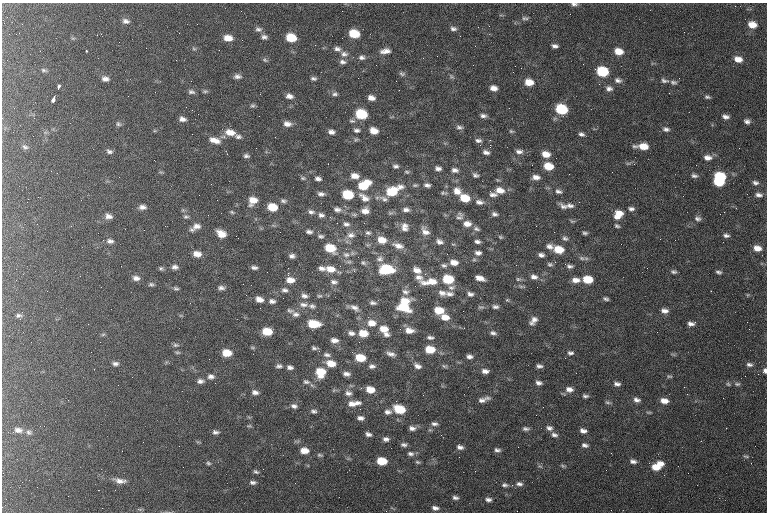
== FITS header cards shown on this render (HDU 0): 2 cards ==
NAXIS1  =                  765 / length of data axis 1
NAXIS2  =                  510 / length of data axis 2

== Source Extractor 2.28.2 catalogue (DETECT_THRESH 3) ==
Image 765 x 510 px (HDU 0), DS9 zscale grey, 1 PNG px = 1 image px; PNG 769 x 514 px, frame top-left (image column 1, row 510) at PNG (2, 3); no overlay
Background 213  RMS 9.5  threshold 28.4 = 3 sigma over >= 5 px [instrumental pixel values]
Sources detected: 355; all 355 listed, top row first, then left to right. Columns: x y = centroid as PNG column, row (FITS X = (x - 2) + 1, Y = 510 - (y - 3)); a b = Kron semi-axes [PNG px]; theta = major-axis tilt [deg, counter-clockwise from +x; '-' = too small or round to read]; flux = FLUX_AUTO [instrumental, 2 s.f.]
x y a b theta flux
574 4 8 4 -2 1700
342 11 2 2 - 310
525 18 9 5 -7 1500
126 21 9 6 -15 2600
22 24 2 2 - 450
197 24 2 2 - 270
752 25 9 7 -14 7100
258 29 9 6 -10 1900
453 29 9 6 -7 2100
684 32 2 2 - 1400
354 34 8 6 -13 17000
460 36 2 2 - 330
264 37 7 6 - 1900
228 38 9 6 -5 6200
291 38 8 6 -14 16000
555 46 6 4 -9 2000
146 48 2 2 - 1300
194 48 7 5 -30 1000
337 49 9 6 -11 2200
40 51 2 2 - 890
86 51 2 2 - 550
385 51 12 6 8 3900
618 51 9 6 -11 7200
344 54 10 7 -9 3000
362 57 8 6 -2 2000
423 58 3 2 - 790
738 59 9 6 -15 5200
265 60 7 5 -28 1000
342 62 9 6 -6 2200
473 65 2 2 - 440
521 68 2 2 - 610
43 70 7 5 -16 1100
602 71 8 7 - 33000
402 74 8 5 -10 1300
237 76 9 6 -2 2400
451 76 8 4 -36 1000
313 78 6 4 -3 1500
105 79 7 5 -3 2700
618 80 9 6 -13 2400
664 80 10 6 -13 1800
529 82 8 6 -12 8200
673 82 8 5 -8 1500
59 87 4 3 - 1300
493 88 7 5 -12 3900
609 88 9 7 -12 2600
205 91 7 4 9 1100
191 92 9 5 -13 1700
335 94 7 5 5 1500
289 96 8 5 -11 3100
707 97 7 4 -6 1200
371 98 7 5 -11 3500
53 99 6 3 70 3300
252 106 6 6 - 1200
561 109 8 7 - 35000
192 110 2 2 - 380
361 114 8 7 - 29000
483 116 7 5 -3 2000
725 117 6 4 -7 2300
182 119 7 5 -9 2800
352 121 9 5 -1 1300
747 121 5 4 - 1900
118 124 7 6 - 1200
287 124 9 6 -6 3700
459 127 8 5 -12 1800
666 129 8 5 -14 2000
357 130 7 5 -1 1600
374 131 7 5 -16 6700
511 131 7 4 -18 940
230 132 13 7 -11 6900
331 132 6 5 - 2400
192 134 2 2 - 690
581 134 7 5 -18 1900
238 137 9 5 -7 1900
215 140 14 7 -17 5600
478 140 8 5 -9 2000
490 145 3 2 - 15000
643 146 11 5 -3 9700
25 147 9 5 -23 1600
256 148 2 2 - 400
109 151 7 5 -20 1600
519 151 10 6 -3 2800
486 152 7 5 -16 2400
227 154 3 2 - 460
546 154 9 6 -12 6800
246 156 7 5 -8 1600
708 158 10 6 -4 3600
628 163 8 4 8 1200
696 165 2 2 - 490
396 166 6 4 0 1600
548 166 8 6 -12 12000
438 168 6 4 -12 2200
455 170 8 6 -8 2300
407 172 7 5 -16 1000
475 175 7 5 -24 1700
355 176 9 6 -8 5000
694 176 8 5 -6 1600
536 177 9 6 -3 3700
720 177 8 6 -4 28000
303 178 6 5 - 1000
318 179 7 5 -11 2100
367 182 9 5 17 4900
718 182 8 5 -6 18000
755 183 7 5 -13 1600
415 185 7 5 0 1000
427 185 7 5 -8 2000
363 186 11 8 21 14000
400 187 10 7 5 3400
500 190 10 7 -9 6100
457 191 12 10 -43 5700
558 191 10 6 -18 2300
392 192 12 9 22 18000
444 193 8 4 -3 1200
321 194 8 5 -10 2300
493 194 10 6 -13 2700
348 195 8 6 -10 24000
759 195 8 5 -8 2200
683 196 3 2 - 650
38 197 2 2 - 360
364 197 16 8 -36 5500
465 198 8 6 -14 14000
384 199 13 7 -27 2600
253 200 9 8 - 7100
283 201 8 6 -6 1700
479 202 11 6 -8 3100
564 206 13 6 -32 2700
570 206 10 6 -13 2600
142 207 8 5 -2 2700
272 207 8 6 -10 13000
337 209 10 7 -9 2800
631 209 8 5 -3 1900
406 210 8 5 0 2400
365 211 9 7 4 4500
232 212 6 4 -23 940
311 212 9 6 -14 2200
390 213 7 5 -7 1200
494 214 7 5 -8 1900
618 214 11 8 51 7600
321 215 8 6 -9 2200
108 216 9 7 -15 3100
460 216 8 7 - 2200
186 217 7 5 0 1200
698 219 8 5 -8 1800
572 221 8 4 -18 1000
337 223 2 2 - 920
364 223 3 2 - 700
346 224 9 7 -15 2200
467 224 9 7 -5 4400
404 225 11 8 -14 3300
196 226 11 7 13 4200
617 226 7 4 -31 1200
404 229 11 6 -9 2800
476 229 9 5 -18 1600
425 231 11 7 -47 4200
309 232 9 5 -7 2100
554 232 2 2 - 380
368 233 8 6 -7 1600
585 233 6 4 -9 1300
221 234 9 6 -32 7100
351 235 11 8 -3 3900
726 235 7 4 -10 1600
236 236 2 2 - 2700
321 236 8 6 -4 1600
500 237 6 4 -21 910
565 238 8 6 -26 1800
660 239 3 2 - 490
382 240 9 7 -13 7900
110 241 9 6 -8 2300
477 241 6 4 -8 1900
439 242 9 6 -21 2600
453 244 6 3 -17 660
621 244 2 2 - 240
368 245 7 4 -17 950
398 246 15 7 -18 4800
549 246 10 8 -13 3100
330 248 10 7 -20 17000
757 248 8 6 -12 5100
559 249 10 7 -13 13000
478 253 8 5 -5 2400
197 254 8 6 -11 5100
447 254 3 2 - 480
346 255 11 8 -19 3700
541 255 7 5 -11 2300
292 256 7 5 3 2200
358 257 2 2 - 880
582 258 9 6 -27 2000
380 259 10 9 - 3100
349 262 8 5 -5 1500
454 262 8 6 -6 4800
363 263 8 6 -29 1600
550 264 8 6 -5 1500
444 265 7 6 - 1500
516 265 2 2 - 1900
570 266 9 6 -7 2200
175 267 7 5 0 2100
161 268 5 5 - 1100
254 268 7 5 -3 1800
321 268 9 6 -3 2900
647 268 2 2 - 1400
330 269 11 8 -7 7800
387 269 12 8 -1 30000
417 270 11 7 -24 4300
673 272 6 4 -6 1300
719 272 5 3 - 1300
288 273 3 2 - 7400
419 277 11 8 -15 3400
534 277 10 7 -14 3400
136 278 8 6 -9 2800
480 278 9 5 -18 4600
448 279 8 6 -9 23000
518 279 7 5 0 1300
588 279 8 6 -8 15000
290 280 9 7 -3 5500
576 280 9 6 -2 4500
334 282 9 6 -7 2300
430 282 22 8 5 9900
151 284 6 5 - 1200
522 286 11 4 0 1300
451 287 10 7 15 2500
176 288 7 4 -14 1200
221 288 9 5 -3 2200
285 290 8 6 -11 2000
711 291 2 2 - 430
405 292 10 7 -22 2700
442 293 11 8 -15 3500
449 294 11 6 -1 2700
470 294 8 5 -16 2100
304 296 10 7 -14 2800
319 296 7 4 16 1100
259 299 8 6 -17 4600
606 299 5 3 - 1300
507 300 6 5 - 840
272 301 8 6 -4 2200
404 301 11 7 5 9500
373 303 9 5 -9 1900
304 305 12 7 -2 3300
312 306 9 6 -10 2000
403 307 13 7 -17 17000
481 307 10 5 -7 1300
495 307 8 5 -5 1900
354 308 13 7 -29 3400
439 310 9 6 -11 11000
290 311 11 6 -12 1800
664 311 8 5 -7 2900
296 314 10 7 -6 2700
19 316 8 6 -33 1700
445 317 10 7 -12 6300
533 321 12 7 52 3800
372 323 11 8 -5 6400
314 324 10 6 -5 19000
691 324 7 4 3 2500
384 329 9 7 -15 7100
749 329 2 2 - 280
409 330 10 7 -9 4900
267 331 8 6 -9 14000
351 333 8 6 -8 2600
363 333 8 6 -8 11000
493 333 9 6 -15 2000
103 334 6 4 3 880
386 334 9 6 -20 2700
430 337 8 5 -5 1700
334 340 8 5 -1 3200
176 345 8 5 0 1500
314 348 7 4 -7 1300
430 349 9 6 -7 13000
177 352 8 4 -7 980
352 352 3 2 - 1000
227 353 8 6 -5 11000
570 353 10 7 6 2200
391 354 11 5 -14 2700
327 355 10 6 -11 2000
469 356 7 6 - 2400
360 358 8 6 -9 15000
209 359 2 2 - 260
331 363 9 6 -13 8100
115 364 8 5 -3 2000
749 364 8 5 -9 1900
279 366 7 5 3 1700
372 366 8 5 3 2100
417 366 9 6 -24 3100
445 366 8 5 -16 1200
539 366 6 4 -6 1800
290 367 7 5 -12 2100
485 371 8 5 -5 3000
765 371 6 5 - 2000
320 372 9 9 - 15000
346 374 7 4 -5 2500
211 376 9 7 -3 2500
669 376 8 4 -11 950
200 381 8 6 0 2400
306 382 9 6 -10 1800
538 383 7 5 -10 2100
617 384 8 5 -9 2000
728 384 6 5 - 980
737 384 9 5 -6 1500
312 385 8 3 -45 1000
569 389 9 7 -6 3400
334 390 6 4 19 910
370 390 8 6 -11 8300
255 392 7 5 -15 2400
348 393 9 7 -15 2500
687 394 3 2 - 1100
585 396 7 4 0 1400
483 399 16 6 19 3500
637 400 8 6 -19 2500
664 401 8 6 -10 4900
608 402 8 4 -17 1100
354 403 16 6 8 5400
294 406 8 6 -13 2200
360 409 2 2 - 2300
399 409 9 7 -19 20000
314 411 7 4 -10 1700
388 412 9 6 0 2600
649 412 7 3 -8 760
360 418 7 5 -6 2300
434 424 9 5 -5 1900
40 426 2 2 - 400
249 426 6 4 1 830
412 428 8 6 -8 2600
549 428 8 6 -17 2200
526 429 9 5 -6 1600
18 430 10 7 -8 3200
430 430 6 4 -17 880
583 431 7 4 -16 2600
29 432 8 7 - 1800
215 432 6 4 -2 1700
368 434 6 4 -24 2000
554 435 8 5 -11 2000
386 439 8 6 -7 2200
404 445 7 5 -2 1700
585 445 8 5 -12 1900
460 447 7 5 -13 2300
304 450 8 6 -2 6200
497 450 7 5 -12 1700
411 454 9 6 -8 2000
320 455 7 4 -8 1100
746 456 9 4 -6 990
459 457 2 2 - 1600
382 461 8 6 -8 15000
633 461 7 5 -12 2300
417 462 7 4 -26 970
208 463 6 4 -17 1100
751 463 2 2 - 300
540 466 6 3 -19 860
563 466 7 4 -31 920
657 466 13 7 29 12000
256 472 7 4 -30 1200
125 480 4 4 - 1200
119 481 14 7 -15 4100
253 482 8 5 -1 2000
295 483 2 2 - 270
519 484 9 5 -3 2200
505 485 8 5 -2 1700
455 498 7 4 -10 1800
488 500 9 6 -8 2300
435 508 7 4 -9 2100
At the frame edge (FLAGS 8, measured only in part): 2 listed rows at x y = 574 4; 765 371